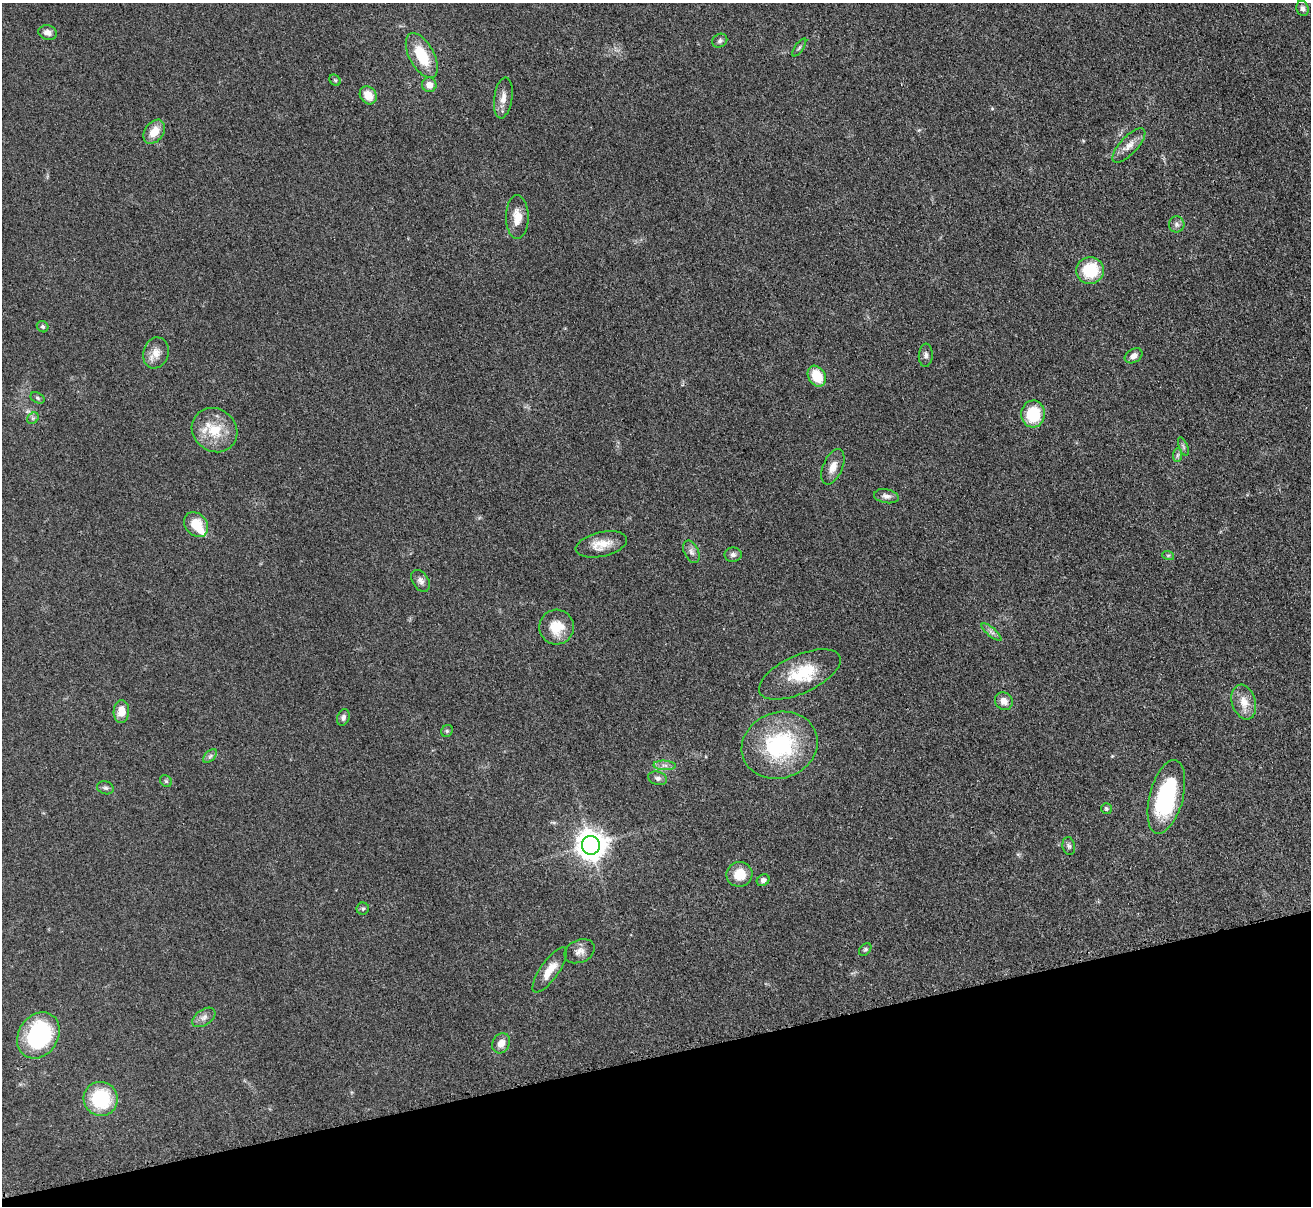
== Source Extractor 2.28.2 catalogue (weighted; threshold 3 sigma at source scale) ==
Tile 14 of 4 x 4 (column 2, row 4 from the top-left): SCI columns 1323-2631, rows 278-1481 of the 5263 x 5247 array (HDU 1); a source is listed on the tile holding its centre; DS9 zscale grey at full resolution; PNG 1313 x 1208 px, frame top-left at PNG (2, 3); each listed source drawn as its Kron ellipse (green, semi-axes under 4 px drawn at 4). Shown black and unused: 13% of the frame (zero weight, under 3 of 4 exposures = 2% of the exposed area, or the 3 px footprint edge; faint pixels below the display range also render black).
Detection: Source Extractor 2.28.2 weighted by HDU 2 'WHT'; one run over the whole footprint, this tile lists its part. Background 0.0543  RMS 0.0056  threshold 0.0253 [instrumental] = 3 sigma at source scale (4.5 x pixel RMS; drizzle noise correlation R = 1.50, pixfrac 1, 0.05/0.05 arcsec/px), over >= 5 px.
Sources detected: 63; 2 inside a brighter listed object's ellipse — not listed separately; the other 61 listed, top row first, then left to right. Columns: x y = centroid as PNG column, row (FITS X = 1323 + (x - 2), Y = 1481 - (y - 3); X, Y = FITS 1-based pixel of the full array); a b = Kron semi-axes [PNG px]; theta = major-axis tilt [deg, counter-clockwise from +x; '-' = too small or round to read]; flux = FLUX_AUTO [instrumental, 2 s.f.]
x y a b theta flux
1303 8 7 6 - 1.9
48 33 9 7 -12 3.3
720 41 8 6 33 1.5
799 47 10 2 55 0.89
422 55 24 12 -62 18
335 80 6 5 - 0.9
429 85 7 7 - 4.5
368 95 9 8 - 7.5
503 98 20 9 82 4.9
154 132 13 9 54 7.8
1129 145 22 8 46 5.3
517 217 22 11 -90 7.6
1177 224 8 8 - 1.9
1090 270 14 13 - 22
43 327 6 5 - 1.1
156 353 16 12 71 5.7
926 355 11 7 86 2
1134 356 9 6 31 3.1
817 376 11 8 -59 13
37 398 7 5 -28 0.98
1033 414 13 12 - 24
33 418 6 5 - 1.1
214 430 24 21 -36 17
1183 447 10 3 -69 0.99
1177 455 7 4 88 1.2
833 467 19 9 67 5.2
886 496 12 7 -10 2.5
196 525 13 10 -52 12
601 544 26 12 12 8.9
691 552 12 7 -65 2.4
733 555 8 7 - 2
1168 555 6 4 -18 0.65
421 581 12 8 -57 2.6
557 627 17 17 - 12
991 632 12 3 -41 1.6
800 674 44 19 25 23
1004 701 9 8 - 3.8
1244 702 18 12 -73 7.4
121 711 11 7 89 7
343 717 8 6 69 1.8
447 731 6 5 - 0.96
780 745 39 33 20 57
210 756 8 5 45 1.5
665 765 11 5 -3 2.1
658 778 9 6 -17 1.8
166 781 6 5 - 0.89
105 788 8 6 -16 1.4
1166 797 38 16 75 56
1106 809 5 5 - 1
591 845 9 9 - 780
1069 846 9 6 -80 1.5
739 874 13 12 - 11
763 880 7 5 35 2
363 909 6 6 - 1.1
865 949 7 5 48 1
579 951 16 11 24 4.3
550 970 27 9 55 8.1
204 1017 13 7 34 2.9
38 1035 24 19 56 61
501 1043 10 8 62 5
101 1099 17 16 - 34